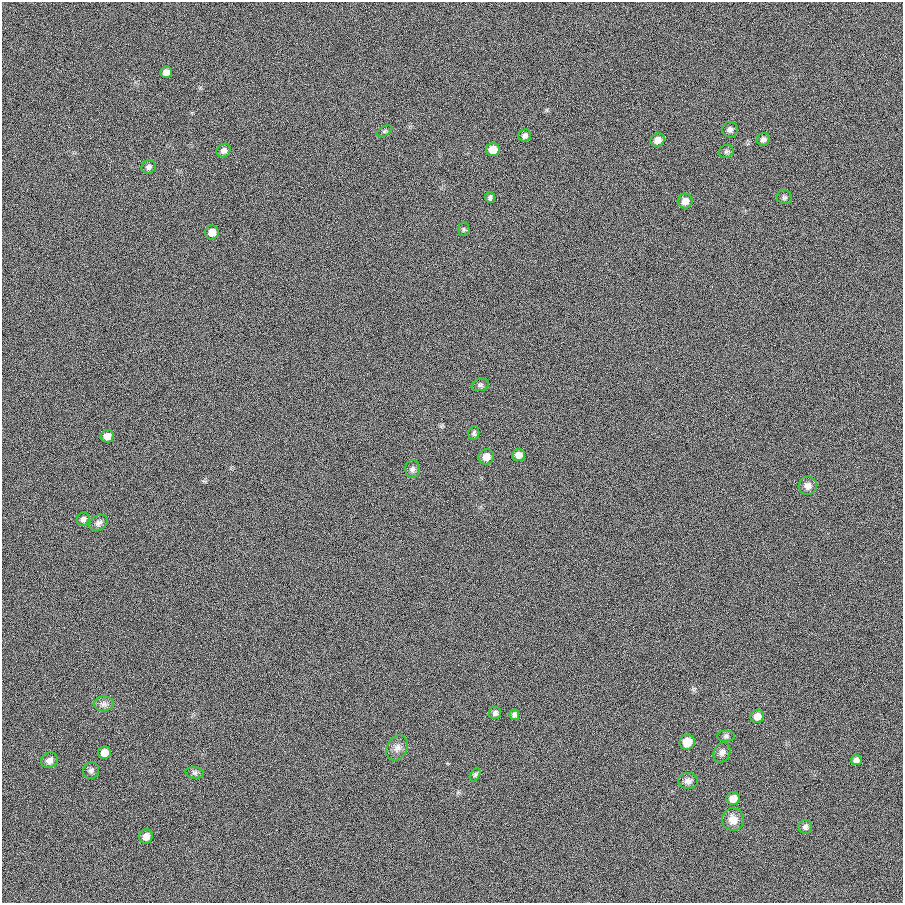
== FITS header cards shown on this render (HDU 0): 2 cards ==
NAXIS1  =                  901
NAXIS2  =                  901

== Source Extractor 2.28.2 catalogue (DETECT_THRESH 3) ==
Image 901 x 901 px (HDU 0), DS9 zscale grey, 1 PNG px = 1 image px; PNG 905 x 905 px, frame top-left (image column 1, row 901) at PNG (2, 2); each listed source drawn as its Kron ellipse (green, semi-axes under 4 px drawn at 4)
Background 0.00121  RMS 0.099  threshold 0.296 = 3 sigma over >= 5 px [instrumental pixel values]
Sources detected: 43; all 43 listed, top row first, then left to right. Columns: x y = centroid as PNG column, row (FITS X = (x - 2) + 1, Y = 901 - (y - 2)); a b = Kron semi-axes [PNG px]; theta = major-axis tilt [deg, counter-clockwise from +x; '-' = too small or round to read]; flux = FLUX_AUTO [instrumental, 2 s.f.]
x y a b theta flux
166 72 6 5 - 35
730 129 8 8 - 23
384 131 8 4 27 11
525 136 6 6 - 21
763 139 6 6 - 20
658 140 7 6 - 43
493 150 7 6 - 73
224 151 7 6 - 24
726 151 7 6 - 13
149 167 7 6 - 20
784 197 8 7 - 14
490 198 5 5 - 15
685 201 7 7 - 43
464 229 7 5 83 12
212 232 7 7 - 51
480 385 9 6 14 16
474 433 7 5 74 14
107 436 6 6 - 55
518 455 6 6 - 40
486 457 8 7 - 50
413 469 9 7 -90 21
808 486 9 9 - 35
83 519 7 6 - 24
99 523 10 7 31 25
104 704 10 7 4 28
495 713 6 6 - 19
514 715 5 4 - 18
757 716 7 6 - 52
726 736 9 5 0 15
687 742 7 7 - 90
397 748 13 10 62 42
722 752 10 8 66 28
104 753 6 6 - 61
50 760 8 7 - 31
856 760 5 5 - 23
91 771 8 7 - 21
195 773 9 6 -6 18
475 775 7 4 63 11
688 781 10 8 0 30
733 799 6 6 - 64
733 819 11 11 - 68
805 827 7 6 - 21
146 837 7 6 - 41